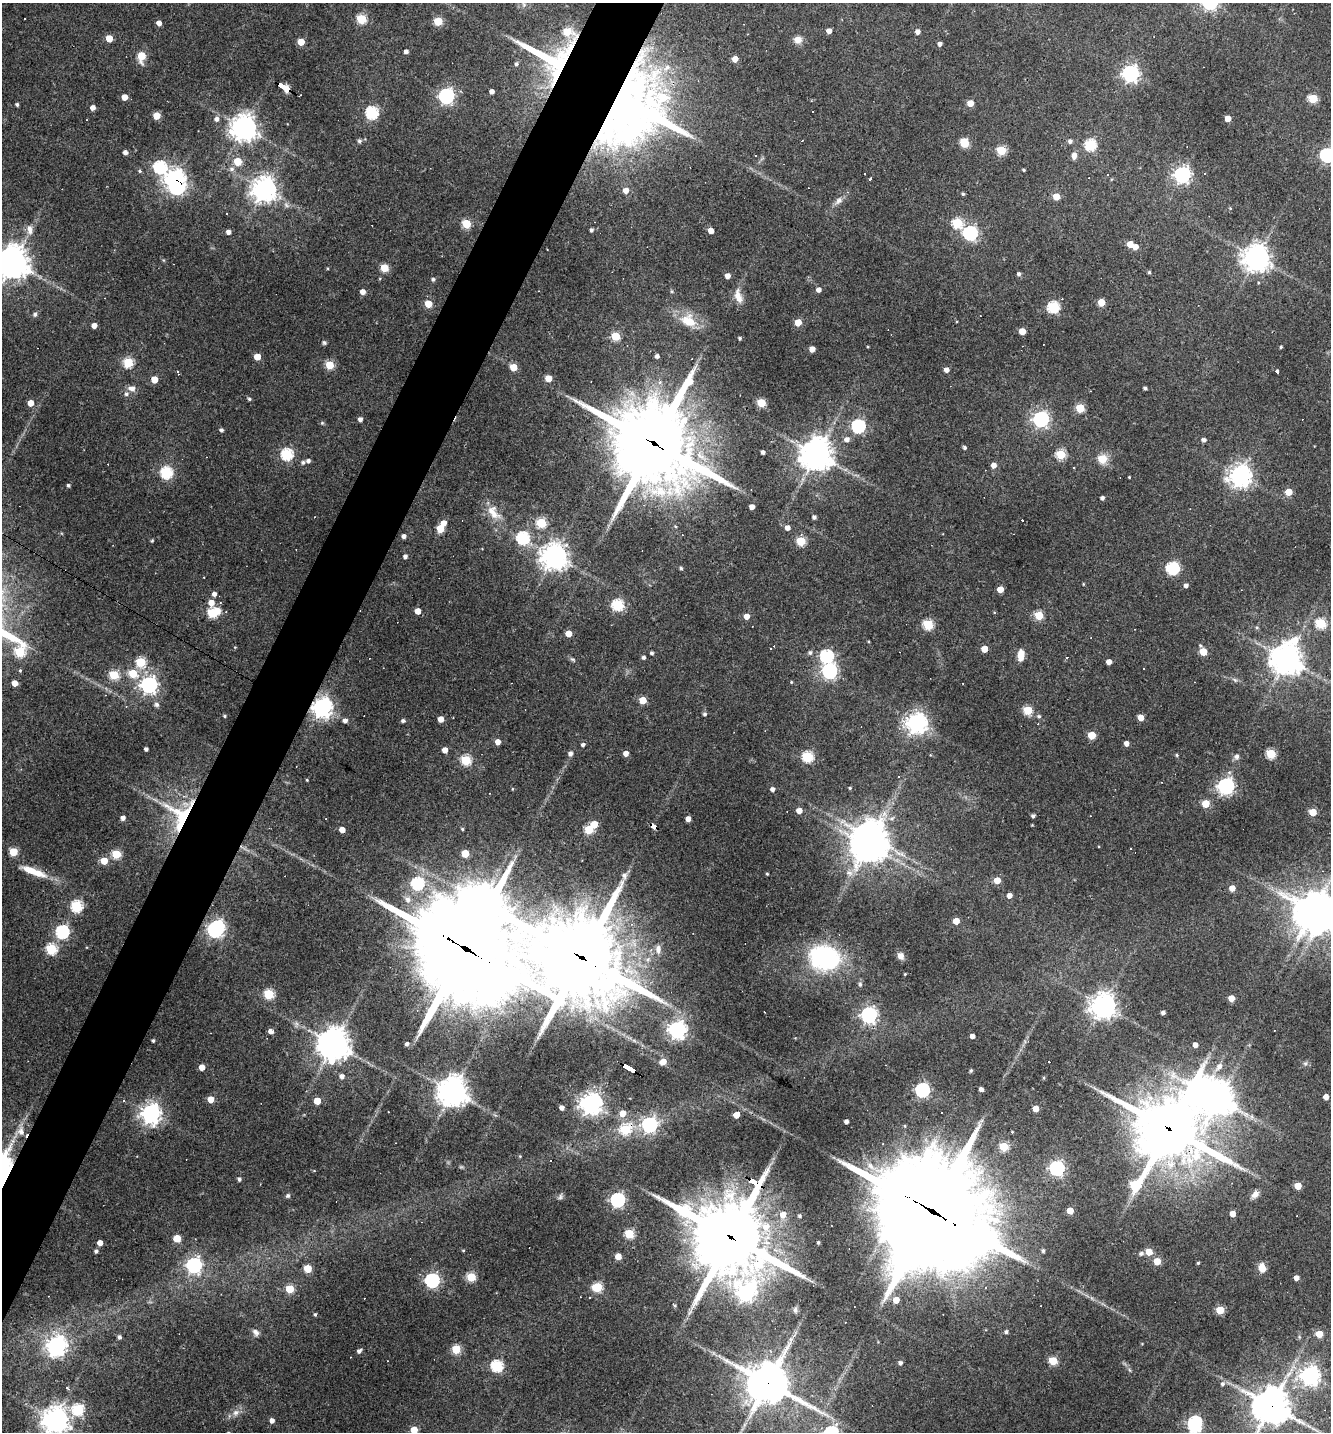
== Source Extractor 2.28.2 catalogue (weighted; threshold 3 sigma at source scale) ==
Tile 7 of 4 x 4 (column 3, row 2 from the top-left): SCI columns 2936-4264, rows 2863-4292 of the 5733 x 5723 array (HDU 1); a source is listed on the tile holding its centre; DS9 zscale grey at full resolution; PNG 1333 x 1434 px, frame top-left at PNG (2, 3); no overlay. Shown black and unused: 4% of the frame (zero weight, under 3 of 4 exposures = <1% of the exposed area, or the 3 px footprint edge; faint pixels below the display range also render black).
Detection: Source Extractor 2.28.2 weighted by HDU 2 'WHT'; one run over the whole footprint, this tile lists its part. Background 0.0711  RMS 0.0055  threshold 0.0249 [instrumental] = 3 sigma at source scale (4.5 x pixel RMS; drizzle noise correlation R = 1.50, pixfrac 1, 0.05/0.05 arcsec/px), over >= 5 px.
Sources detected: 385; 1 too faint to see at this stretch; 8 inside a brighter object's white glare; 16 cosmic-ray / hot-pixel residue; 1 long thin detection or spike segment (spike, bleed or trail) — not listed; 7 inside a brighter listed object's ellipse — not listed separately; the other 352 listed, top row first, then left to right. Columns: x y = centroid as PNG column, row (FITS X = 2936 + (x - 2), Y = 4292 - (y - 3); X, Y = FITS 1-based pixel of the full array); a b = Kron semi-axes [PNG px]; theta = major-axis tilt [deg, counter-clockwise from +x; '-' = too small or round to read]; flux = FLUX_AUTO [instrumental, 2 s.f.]
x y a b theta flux
24 19 2 2 - 0.57
361 19 5 5 - 34
438 21 5 5 - 22
159 23 4 4 - 3.4
829 31 4 4 - 3.6
918 32 5 4 - 2.4
109 38 5 5 - 11
798 40 9 8 - 4.5
301 42 5 5 - 11
940 44 4 4 - 1.9
406 51 4 4 - 1.9
141 56 6 5 - 17
550 59 82 47 -23 110
735 59 4 4 - 6.8
1131 73 6 6 - 210
283 86 12 3 -31 100
492 91 4 4 - 2.6
446 96 6 6 - 170
124 97 5 4 - 5.8
1313 98 5 5 - 27
970 103 5 5 - 8.2
17 104 3 3 - 1.2
631 105 81 75 86 450
93 108 4 4 - 3.3
812 111 2 2 - 0.44
372 113 6 6 - 71
157 116 5 5 - 12
1228 118 5 4 - 7.1
217 119 6 5 - 2.2
244 128 9 8 - 530
359 141 6 5 - 1.2
1070 141 5 4 - 1.6
964 143 6 5 - 25
1090 145 5 5 - 53
1001 150 5 5 - 29
125 152 4 4 - 2.4
1074 155 8 5 82 3.5
1327 155 6 6 - 100
755 156 3 2 - 0.63
238 161 5 5 - 17
160 167 8 6 -56 77
232 169 7 7 - 2.1
1024 170 3 3 - 0.67
140 171 5 4 - 0.78
1182 174 6 6 - 190
1107 175 3 3 - 0.45
175 179 7 6 - 290
870 179 3 3 - 8
264 189 8 8 - 470
626 190 5 5 - 4.9
963 194 4 4 - 0.8
1056 196 5 5 - 8.7
839 201 12 8 47 2.9
957 223 5 5 - 40
466 224 5 5 - 26
30 230 13 7 -81 3.5
591 230 4 3 - 1.2
711 231 4 4 - 4.3
228 232 4 4 - 2.6
970 233 6 6 - 110
1130 244 5 5 - 8.2
1135 247 5 4 - 4.4
1256 258 9 8 - 600
13 262 10 10 - 840
384 268 5 5 - 19
1149 272 4 4 - 0.66
1019 274 4 4 - 1.4
727 276 4 4 - 3.3
433 279 5 4 - 1.1
818 290 4 4 - 3
362 292 4 4 - 3.9
738 296 18 8 -75 5.4
1101 302 5 5 - 13
428 304 5 5 - 13
1053 307 6 5 - 58
35 314 5 5 - 1.5
688 321 21 14 -27 13
798 322 5 5 - 11
94 326 4 4 - 3.9
1022 331 5 5 - 8.6
616 336 5 5 - 25
740 338 3 3 - 0.91
324 343 6 5 - 0.97
1281 347 3 3 - 0.71
812 349 4 4 - 4.7
657 356 4 4 - 1.8
257 357 5 5 - 9
128 362 5 5 - 36
330 365 5 5 - 22
513 367 5 5 - 12
946 370 4 4 - 3.1
1277 371 4 3 - 4
178 372 7 3 -73 0.83
548 378 5 5 - 9.4
154 380 5 4 - 9.2
132 388 9 7 -4 3.2
1145 388 3 3 - 1.1
126 394 7 5 16 1.4
249 399 5 4 - 0.96
30 403 4 4 - 6.7
761 403 5 5 - 22
1080 408 5 5 - 22
360 419 4 4 - 2.2
1041 419 6 6 - 160
322 423 5 5 - 0.67
858 426 6 6 - 97
221 430 4 4 - 1.3
847 439 6 5 - 2.7
1204 440 5 4 - 1.7
653 444 32 28 -41 5200
964 447 4 3 - 1.2
763 452 4 3 - 1.6
287 454 6 6 - 60
816 454 10 10 - 840
1061 454 5 5 - 30
1102 459 5 5 - 17
308 461 5 4 - 1.5
303 462 6 6 - 1.4
994 465 5 5 - 3.7
1073 468 3 2 - 1.1
166 472 6 6 - 59
1240 476 7 7 - 450
1129 477 2 2 - 0.44
68 485 4 3 - 0.94
1288 492 5 5 - 11
1102 498 4 3 - 1.6
752 507 4 4 - 4.1
493 512 24 14 -55 9.6
814 517 4 4 - 1.4
1022 520 3 2 - 1.1
444 523 5 4 - 4.9
541 523 5 5 - 33
787 528 5 4 - 3.5
440 529 5 5 - 18
404 536 4 4 - 2.3
523 538 6 6 - 76
152 541 5 3 - 0.55
801 541 5 5 - 28
405 556 4 4 - 1.8
554 556 9 8 - 560
681 568 4 4 - 0.95
1173 568 8 6 1 85
1083 584 4 3 - 0.46
1186 585 4 4 - 1.9
1000 589 5 5 - 8.6
214 594 5 5 - 2.3
211 603 6 5 - 5.8
617 605 6 5 - 58
418 611 5 4 - 6.8
213 613 7 5 23 36
1039 615 5 5 - 21
746 616 4 4 - 5
1321 623 5 5 - 39
928 625 5 5 - 40
1257 627 5 5 - 0.77
568 633 4 4 - 8.6
770 648 3 3 - 1.2
984 649 5 4 - 8.2
1203 651 6 5 - 15
652 653 4 3 - 1.1
810 653 5 5 - 1.3
1021 655 12 6 87 5.4
826 656 6 6 - 79
644 657 4 4 - 1.4
573 659 7 4 -19 0.96
1287 659 11 10 - 830
141 662 5 5 - 34
1109 662 4 4 - 4
1144 669 2 2 - 0.49
830 671 6 6 - 140
133 673 5 5 - 19
114 675 5 5 - 31
1235 680 7 4 -44 1
791 682 4 3 - 0.54
15 683 5 4 - 6.2
149 685 6 6 - 210
643 700 5 5 - 12
156 705 7 6 - 1.5
322 707 7 7 - 340
1028 710 5 5 - 26
705 714 5 4 - 1.1
224 716 4 3 - 0.64
1039 716 5 5 - 1
1141 717 5 4 - 8
441 719 4 4 - 5.5
345 721 4 4 - 2.4
403 721 4 4 - 1.4
916 723 7 7 - 350
1091 735 5 5 - 12
498 742 4 4 - 4.7
1126 743 4 4 - 3.1
583 745 4 4 - 1.4
146 749 4 4 - 1.6
445 750 4 4 - 5.1
570 753 5 4 - 2.1
626 753 4 4 - 4.1
1271 754 5 5 - 34
1177 755 4 4 - 0.66
1237 756 8 7 - 1.9
808 757 5 5 - 50
466 760 5 5 - 41
899 777 3 2 - 0.66
307 780 3 3 - 0.46
1226 786 7 6 - 190
850 788 3 3 - 0.65
512 789 4 3 - 0.47
772 789 4 4 - 2.1
1206 804 5 5 - 16
799 811 5 4 - 4.5
1313 812 5 5 - 12
184 816 43 38 -31 56
1033 816 4 4 - 1.3
123 818 4 4 - 2.4
892 818 8 6 41 1.8
688 819 4 4 - 3.9
594 824 5 5 - 12
654 826 6 4 -32 51
462 829 4 3 - 0.68
589 829 5 5 - 26
342 830 4 4 - 5.3
870 837 10 9 - 910
13 852 5 5 - 20
465 853 5 5 - 14
116 854 5 5 - 27
104 861 5 5 - 11
30 870 27 8 -23 9.8
849 873 10 6 -16 2.5
767 874 3 3 - 0.61
997 880 5 4 - 8.3
417 883 6 6 - 74
1232 888 4 4 - 5.8
1009 895 4 4 - 3.6
408 900 8 7 - 3
482 901 15 14 - 680
77 906 6 5 - 57
1313 912 11 11 - 990
956 921 5 4 - 7.4
216 929 8 6 46 190
62 932 6 6 - 89
51 949 5 5 - 48
466 949 41 26 -33 12000
658 949 12 7 -88 2.8
901 956 7 6 - 3.6
581 958 34 27 -37 6500
825 958 23 18 -15 88
905 974 3 2 - 0.49
860 984 5 5 - 0.99
269 994 5 5 - 42
1231 998 5 4 - 8.2
1103 1006 8 8 - 530
1163 1013 4 3 - 1.8
869 1015 6 6 - 190
677 1030 7 6 - 260
271 1031 5 4 - 3
972 1036 4 4 - 3.2
153 1041 3 3 - 0.9
334 1044 10 9 - 940
407 1044 5 4 - 1.6
1195 1045 4 4 - 3.2
663 1062 6 5 - 6
1305 1063 6 4 -18 0.98
1219 1066 8 7 - 3.3
202 1067 4 4 - 5.8
629 1067 12 3 -30 180
971 1071 5 4 - 0.71
342 1076 5 5 - 2.4
981 1089 4 4 - 2.1
922 1090 6 6 - 120
453 1092 9 9 - 800
1326 1097 4 4 - 3.8
211 1099 5 4 - 7.6
1219 1099 10 9 - 750
124 1101 4 3 - 0.44
317 1101 5 5 - 11
591 1104 7 7 - 450
562 1108 4 4 - 2.7
1036 1108 4 4 - 7
151 1113 7 7 - 330
622 1113 5 5 - 7
736 1115 5 4 - 8
846 1121 4 4 - 2.1
649 1124 6 6 - 140
625 1129 6 5 - 34
1169 1129 24 19 -22 3300
21 1131 10 9 - 3.3
1004 1146 5 5 - 25
520 1156 4 3 - 0.52
550 1160 3 3 - 1.1
1057 1168 6 6 - 140
239 1179 4 4 - 1.5
755 1183 13 8 -35 150
1134 1185 14 6 48 36
1298 1186 5 5 - 13
1255 1194 10 7 41 3.5
288 1195 6 6 - 1.1
617 1200 6 6 - 120
932 1210 46 36 -33 13000
1070 1211 5 4 - 8.1
1232 1214 4 4 - 4.7
783 1215 6 6 - 5.9
799 1216 4 4 - 1
629 1234 5 5 - 31
731 1237 25 21 -31 5200
177 1238 5 5 - 14
818 1242 3 3 - 0.8
100 1243 4 4 - 4.4
463 1250 4 3 - 0.51
774 1250 6 6 - 2.1
96 1251 3 3 - 1
1043 1251 5 4 - 1.1
1149 1252 5 5 - 11
1141 1253 6 5 - 1.6
618 1256 5 4 - 6.9
1157 1261 5 5 - 11
1198 1263 3 3 - 0.66
194 1265 6 6 - 170
1262 1268 10 7 -82 5.6
308 1269 5 5 - 16
471 1277 5 5 - 28
1296 1278 4 4 - 3.6
432 1280 6 6 - 120
597 1287 6 5 - 35
290 1289 5 5 - 21
746 1293 11 9 73 180
590 1298 3 2 - 0.64
896 1300 5 5 - 7.6
674 1305 5 3 - 0.68
795 1310 8 5 -83 1.5
1220 1310 5 5 - 20
690 1311 11 2 55 1.4
315 1314 4 3 - 0.9
256 1332 9 6 -45 2
1006 1332 4 4 - 1.2
1319 1334 5 4 - 12
119 1337 5 4 - 1.3
57 1345 7 7 - 280
456 1349 5 5 - 25
359 1351 5 4 - 1.6
1053 1361 5 5 - 23
900 1363 4 3 - 1.5
497 1366 6 5 - 63
1310 1376 7 7 - 330
767 1383 15 12 -28 1900
1222 1384 6 5 - 1.4
67 1388 3 3 - 0.63
1271 1406 12 11 - 1200
78 1409 6 6 - 56
236 1413 10 7 43 3
55 1420 8 8 - 630
272 1421 5 4 - 2.7
1195 1422 6 6 - 89
414 1430 5 5 - 12
Overlapping masked pixels (flux is a lower limit): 18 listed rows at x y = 550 59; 283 86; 631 105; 175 179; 653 444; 322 707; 184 816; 654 826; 466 949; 581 958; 629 1067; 625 1129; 1169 1129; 755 1183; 932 1210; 731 1237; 767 1383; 1271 1406
Isophote crosses this tile's border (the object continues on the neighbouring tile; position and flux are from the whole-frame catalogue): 5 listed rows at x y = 1327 155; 13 262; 1271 1406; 55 1420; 414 1430